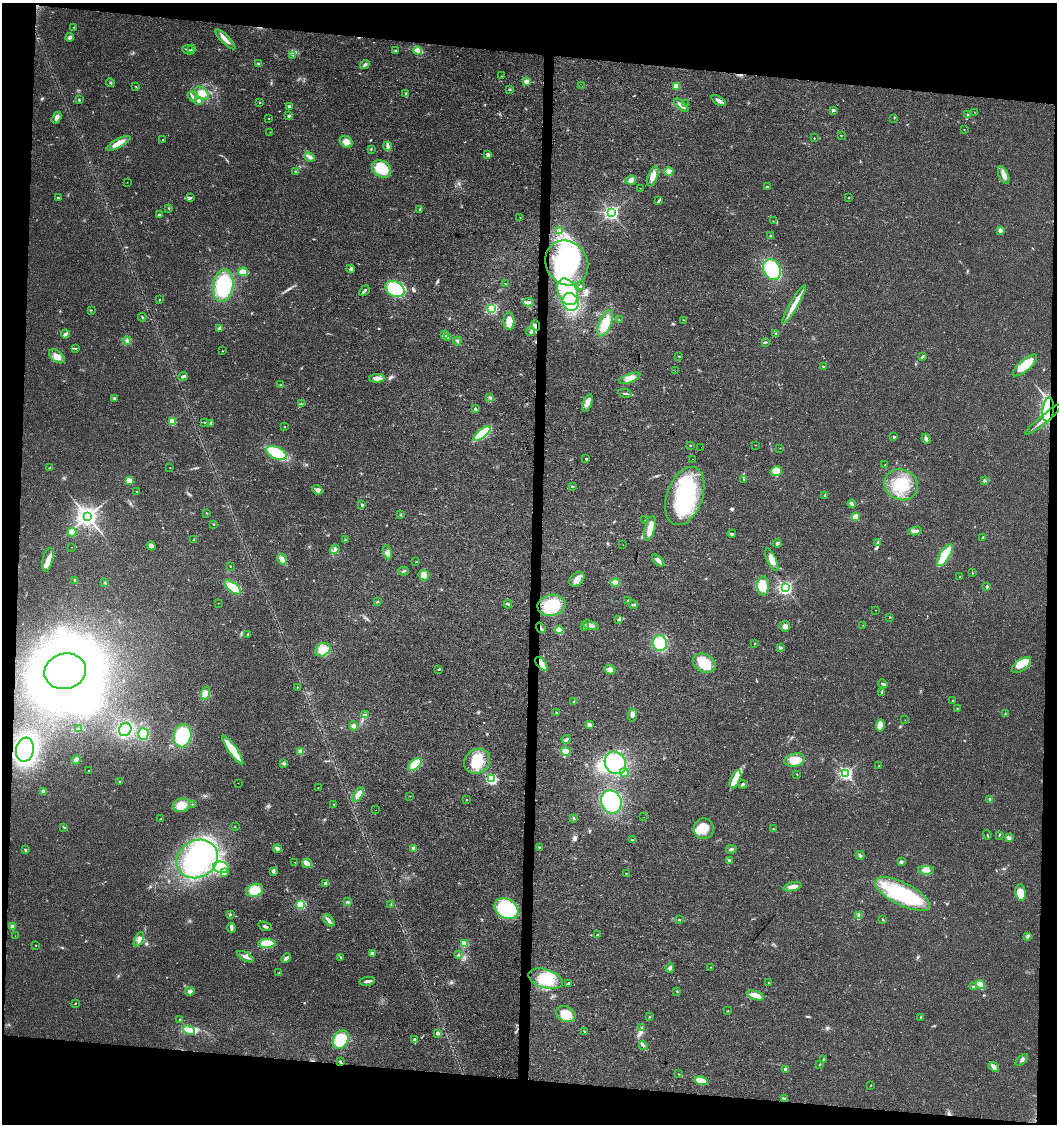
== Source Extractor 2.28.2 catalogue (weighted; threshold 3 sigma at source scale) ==
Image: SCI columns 238-4455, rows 14-4498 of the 4737 x 4499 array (HDU 1 of 3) = the unmasked area's bounding box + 8 px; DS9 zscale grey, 4 x 4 block average (1 PNG px = mean of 4 x 4 image px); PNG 1059 x 1126 px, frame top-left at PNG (2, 3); each listed source drawn as its Kron ellipse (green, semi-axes under 4 px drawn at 4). Shown black and unused: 12% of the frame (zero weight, under 3 of 4 exposures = <1% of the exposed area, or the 3 px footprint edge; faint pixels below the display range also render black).
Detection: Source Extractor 2.28.2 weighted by HDU 2 'WHT'. Background 0.0243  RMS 0.0031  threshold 0.014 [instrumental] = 3 sigma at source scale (4.5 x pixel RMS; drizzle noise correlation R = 1.50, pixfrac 1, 0.0396/0.0396 arcsec/px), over >= 5 px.
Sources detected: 394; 9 inside a brighter object's white glare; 2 cosmic-ray / hot-pixel residue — neither listed nor drawn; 3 coinciding with a brighter row at this scale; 26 inside a brighter listed object's ellipse — not listed separately; the other 354 listed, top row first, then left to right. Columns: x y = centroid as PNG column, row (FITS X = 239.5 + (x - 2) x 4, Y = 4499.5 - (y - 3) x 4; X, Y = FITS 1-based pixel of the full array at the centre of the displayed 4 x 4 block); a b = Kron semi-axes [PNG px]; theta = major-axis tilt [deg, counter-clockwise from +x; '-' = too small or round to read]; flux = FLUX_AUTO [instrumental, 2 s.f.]
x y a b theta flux
73 27 2 2 - 0.97
70 37 4 3 - 5.1
225 39 13 3 -45 11
192 49 3 2 - 1.5
188 50 6 2 -17 3.9
395 51 2 2 - 1.8
418 51 4 3 - 5.6
293 55 2 2 - 0.7
259 63 3 2 - 2.2
365 65 5 2 - 4.4
501 76 2 2 - 0.71
526 81 2 2 - 37
110 83 4 2 - 1.9
582 86 2 2 - 0.57
677 86 3 2 - 19
136 87 3 2 - 1.2
510 89 3 2 - 1.4
202 93 8 5 -42 12
406 93 4 2 - 2.4
192 96 5 3 - 4.7
79 100 3 2 - 1.3
199 101 4 3 - 3.5
719 101 8 3 -30 7.5
260 103 2 2 - 0.8
685 104 2 2 - 0.45
681 105 8 3 -41 9
289 106 4 3 - 3.6
833 110 2 2 - 11
974 112 2 2 - 0.46
968 114 2 2 - 0.71
289 116 3 2 - 3.1
57 118 6 4 56 6.7
269 118 2 2 - 1.2
894 118 2 2 - 0.58
964 130 2 2 - 0.83
270 132 2 2 - 0.26
841 135 2 2 - 0.81
814 138 2 2 - 1.2
163 140 2 2 - 0.93
346 142 7 5 -39 11
118 143 13 4 28 19
388 146 4 3 - 4.6
371 149 2 2 - 1.2
488 155 3 3 - 5.4
310 157 5 2 - 9.1
382 169 10 8 -37 52
296 171 4 2 - 2.2
669 172 4 4 - 13
1004 175 9 4 -67 11
653 177 10 4 69 12
631 180 5 4 - 6.4
127 182 2 2 - 0.39
767 186 3 2 - 1.4
640 188 2 2 - 0.58
58 198 4 2 - 1.9
190 198 4 3 - 2.7
849 198 2 2 - 0.9
659 200 3 2 - 2.2
169 208 2 2 - 0.74
420 209 3 2 - 1.9
611 213 3 2 - 590
159 215 2 2 - 4.3
520 217 2 2 - 0.5
773 221 2 2 - 0.58
559 230 2 2 - 1.4
1000 230 4 3 - 4.1
770 236 3 2 - 1.6
567 263 23 20 -56 230
351 269 4 3 - 3.4
772 269 11 8 -66 97
243 272 5 3 - 17
505 283 2 2 - 0.68
223 286 16 10 82 110
580 286 2 2 - 1.5
395 289 10 7 -32 91
364 291 6 3 47 4.3
567 292 14 9 -64 76
159 299 2 2 - 0.72
528 302 5 3 - 5.8
571 302 9 8 - 160
794 304 22 4 60 22
492 309 2 2 - 290
91 310 2 2 - 0.83
142 317 4 2 - 1.8
619 320 3 2 - 1
683 320 2 2 - 0.7
509 321 9 5 -89 24
605 323 14 6 67 32
536 326 5 2 - 2.4
220 328 4 3 - 5.7
531 332 4 2 - 2.5
776 333 3 2 - 1.2
65 334 4 2 - 7.4
445 334 4 3 - 4.2
447 337 4 2 - 2.5
127 340 4 2 - 3
457 341 4 2 - 2.4
765 342 3 2 - 1.7
75 348 4 2 - 2.2
223 351 2 2 - 0.56
57 356 9 5 -38 14
679 356 2 2 - 0.63
922 357 4 2 - 2.4
1025 365 15 5 41 37
823 366 2 2 - 1.4
675 371 2 2 - 0.53
183 376 5 2 - 4.3
377 378 8 4 0 11
630 378 11 4 19 17
281 385 2 2 - 0.87
625 393 7 2 -12 3
490 397 3 2 - 1.3
114 398 3 2 - 2.2
588 403 9 4 69 9.3
301 404 2 2 - 1.2
475 409 3 3 - 2.8
1048 410 12 5 84 26
1044 419 24 2 40 11
172 421 2 2 - 77
205 422 2 2 - 0.97
211 423 3 2 - 1.9
284 427 2 2 - 0.98
482 433 10 4 39 93
894 437 2 2 - 6.5
926 439 5 3 - 4
690 445 2 2 - 2.7
755 445 2 2 - 0.5
701 448 2 2 - 0.4
780 448 2 2 - 0.41
276 453 11 6 -25 63
586 459 2 2 - 5.6
693 459 2 2 - 0.38
885 465 2 2 - 1.3
170 467 2 2 - 0.69
50 468 2 2 - 0.76
776 471 5 5 - 33
744 479 3 2 - 0.78
129 480 2 2 - 63
984 480 3 3 - 2.7
901 485 17 15 -26 79
572 486 2 2 - 1.8
317 490 5 4 - 6.1
136 491 2 2 - 0.75
825 495 3 2 - 2.1
685 496 30 17 70 200
362 504 3 2 - 2.2
852 504 4 2 - 2.2
207 513 2 2 - 0.82
401 515 3 2 - 1.5
87 516 3 3 - 1600
855 517 2 2 - 28
645 520 2 2 - 0.53
214 524 3 2 - 1.1
650 528 12 5 74 19
915 531 6 3 12 6.6
72 532 4 4 - 22
732 534 4 2 - 2.7
983 537 3 2 - 1.9
194 539 3 2 - 1.8
345 540 2 2 - 1.4
878 542 3 2 - 2.1
777 543 4 3 - 4.4
623 545 2 2 - 0.27
151 546 4 4 - 7.6
72 547 2 2 - 0.35
335 549 5 2 - 3.1
388 552 7 3 -79 6
945 555 12 5 58 53
282 559 5 4 - 7.1
48 560 12 5 77 15
658 560 7 3 -42 7.5
772 560 12 4 -65 18
416 562 2 2 - 0.79
230 566 2 2 - 0.89
403 571 5 2 - 2.6
972 573 2 2 - 0.92
424 575 5 5 - 12
960 577 2 2 - 0.55
577 579 8 6 38 13
74 580 2 2 - 1
615 582 4 3 - 9
105 583 2 2 - 0.81
763 586 10 6 -90 26
233 587 10 4 -36 34
987 587 3 3 - 2.2
785 588 3 3 - 490
628 600 2 2 - 0.92
377 602 3 2 - 1.3
218 603 2 2 - 0.45
508 604 4 2 - 2.9
552 605 14 10 10 77
633 605 4 2 - 2.4
876 610 2 2 - 0.5
890 617 2 2 - 0.89
619 620 4 3 - 3.2
591 625 8 3 -15 7.6
863 625 2 2 - 0.53
585 626 3 3 - 2.1
785 626 5 5 - 8.2
541 628 6 2 -55 3.9
559 630 4 3 - 4.6
248 634 3 2 - 1.6
660 643 8 7 - 71
754 643 2 2 - 0.75
781 648 4 2 - 1.8
323 650 8 6 30 24
704 663 12 9 -28 44
542 664 8 4 -50 9.6
1021 665 11 5 36 16
439 669 2 2 - 3.7
610 670 5 4 - 7.8
65 671 21 17 13 1900
883 684 5 2 - 2.7
297 687 2 2 - 0.77
206 693 7 3 70 6.7
882 693 2 2 - 1.4
953 701 3 2 - 0.66
574 702 3 2 - 1.8
957 708 2 2 - 0.91
557 713 4 2 - 1.7
1005 713 2 2 - 0.58
366 714 2 2 - 1.5
632 715 6 4 87 6.2
905 720 2 2 - 0.43
589 724 4 3 - 6.2
880 725 6 3 82 24
354 726 4 3 - 4.3
78 729 3 2 - 0.97
125 730 7 6 - 72
143 734 5 5 - 60
182 736 12 9 79 100
566 739 4 2 - 2.7
25 750 12 8 80 400
233 750 17 4 -55 51
301 751 2 2 - 28
566 751 5 4 - 13
76 760 5 4 - 4.9
795 760 10 6 11 29
477 761 13 12 - 46
615 763 12 10 -54 110
284 764 3 2 - 2.5
415 764 8 4 41 34
879 766 2 2 - 0.94
89 771 2 2 - 1.9
624 772 5 3 - 4.4
846 773 2 2 - 450
797 774 3 2 - 0.66
491 779 2 2 - 300
735 779 10 4 67 16
120 781 2 2 - 1.2
238 783 2 2 - 0.39
743 784 4 2 - 3.6
318 787 2 2 - 0.46
43 791 2 2 - 19
358 794 8 4 59 12
410 796 2 2 - 0.78
466 799 2 2 - 0.71
990 799 3 2 - 2.1
611 802 12 10 -69 120
192 804 2 2 - 1.2
334 804 2 2 - 0.65
181 805 9 6 20 28
376 810 2 2 - 1.2
644 817 2 2 - 0.23
574 818 3 2 - 2.2
161 819 2 2 - 0.62
64 827 3 2 - 1.6
235 827 2 2 - 0.85
704 829 10 10 - 36
774 829 3 2 - 0.81
987 835 5 2 - 1.8
999 835 4 2 - 1.3
1009 838 2 2 - 14
633 840 4 2 - 2.4
539 847 3 2 - 1.3
414 848 3 3 - 5.6
277 849 4 3 - 4.7
731 849 5 3 - 3.6
25 850 3 2 - 2.3
860 855 4 3 - 2.9
197 859 22 18 33 180
729 861 2 2 - 11
295 862 2 2 - 0.53
901 862 2 2 - 15
307 863 5 4 - 8.4
221 867 8 5 -13 16
926 870 8 4 -1 9.2
273 872 4 2 - 3
225 873 3 2 - 2.5
626 873 2 2 - 0.91
325 883 3 2 - 2.8
792 887 9 4 14 12
255 890 9 6 18 32
1021 893 8 5 -83 29
902 894 30 11 -27 160
347 902 3 2 - 2.2
301 904 2 2 - 170
391 904 2 2 - 0.72
506 909 12 9 -32 150
231 914 2 2 - 0.59
859 915 2 2 - 0.96
882 919 3 2 - 1.3
329 920 7 3 -48 5.6
679 920 2 2 - 1
12 926 3 3 - 6.2
265 926 7 2 -19 3.9
231 928 5 3 - 4.6
597 935 2 2 - 0.94
15 936 2 2 - 0.31
1028 936 3 3 - 2.3
139 939 8 3 64 7.5
267 943 8 4 1 61
464 944 2 2 - 75
36 945 2 2 - 0.92
372 953 3 2 - 3.7
458 954 3 2 - 1.4
245 957 9 3 -28 5.9
286 958 5 3 - 6
341 958 2 2 - 1
711 967 2 2 - 0.73
670 968 5 3 - 4
279 973 2 2 - 0.74
545 979 17 9 -17 62
367 981 8 2 10 6.7
769 982 2 2 - 0.84
568 983 3 3 - 2.3
980 985 5 4 - 25
973 987 4 2 - 3.8
190 991 5 4 - 5.8
677 991 3 2 - 1.4
755 995 9 4 -19 18
75 1003 3 2 - 1.1
728 1011 3 2 - 0.99
566 1014 10 7 -26 27
649 1017 2 2 - 0.92
921 1017 2 2 - 0.87
180 1019 2 2 - 2
642 1028 2 2 - 0.84
189 1030 6 4 -25 18
584 1032 3 2 - 1.5
437 1033 2 2 - 5.3
415 1039 3 3 - 3.2
341 1040 10 7 59 47
643 1045 4 3 - 3.2
823 1059 2 2 - 1.2
1022 1060 7 2 42 4.1
340 1062 4 2 - 1.7
819 1065 2 2 - 0.66
994 1067 6 3 -39 6.8
785 1069 2 2 - 17
679 1074 2 2 - 0.78
701 1081 6 2 -15 49
871 1085 2 2 - 0.82
784 1099 2 2 - 1.4
Overlapping masked pixels (flux is a lower limit): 3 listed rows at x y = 536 326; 1048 410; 541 628
Diffuse or blended objects may show on this block-average render without a row.